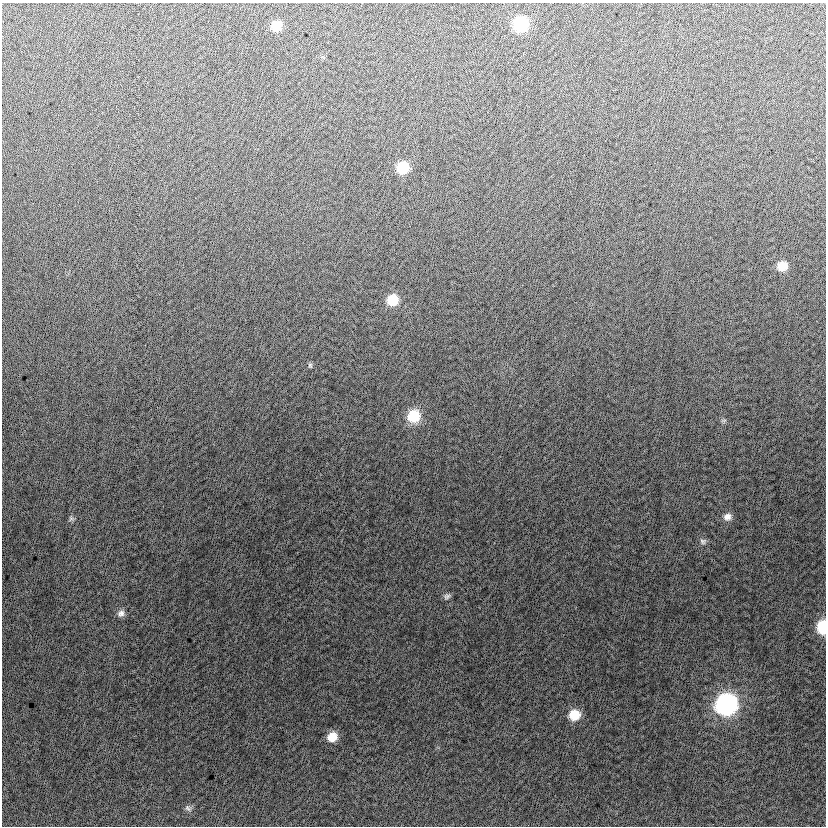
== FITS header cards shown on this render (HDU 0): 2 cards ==
NAXIS1  =                  824
NAXIS2  =                  824

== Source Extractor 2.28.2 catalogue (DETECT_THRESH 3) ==
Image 824 x 824 px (HDU 0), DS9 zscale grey, 1 PNG px = 1 image px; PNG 828 x 828 px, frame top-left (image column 1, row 824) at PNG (2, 3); no overlay
Background -7.7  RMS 12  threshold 37.4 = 3 sigma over >= 5 px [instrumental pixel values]
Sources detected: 18; all 18 listed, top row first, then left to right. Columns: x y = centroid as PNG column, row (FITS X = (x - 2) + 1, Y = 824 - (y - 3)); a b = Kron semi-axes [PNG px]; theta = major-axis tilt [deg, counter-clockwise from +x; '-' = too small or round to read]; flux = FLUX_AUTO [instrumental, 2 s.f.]
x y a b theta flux
521 24 11 10 - 62000
276 26 10 10 - 13000
403 168 10 10 - 27000
782 266 10 9 - 13000
392 300 11 10 - 21000
310 365 7 5 -74 1300
414 416 13 12 - 28000
724 420 8 4 1 1500
727 517 10 9 - 5100
71 518 7 6 - 2000
703 541 9 7 6 2600
447 596 9 7 22 2500
121 613 11 8 48 4200
823 627 10 7 89 38000
726 704 12 11 - 280000
574 715 10 10 - 19000
332 737 11 9 35 13000
188 808 11 7 -40 2900
At the frame edge (FLAGS 8, measured only in part): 1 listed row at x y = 823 627